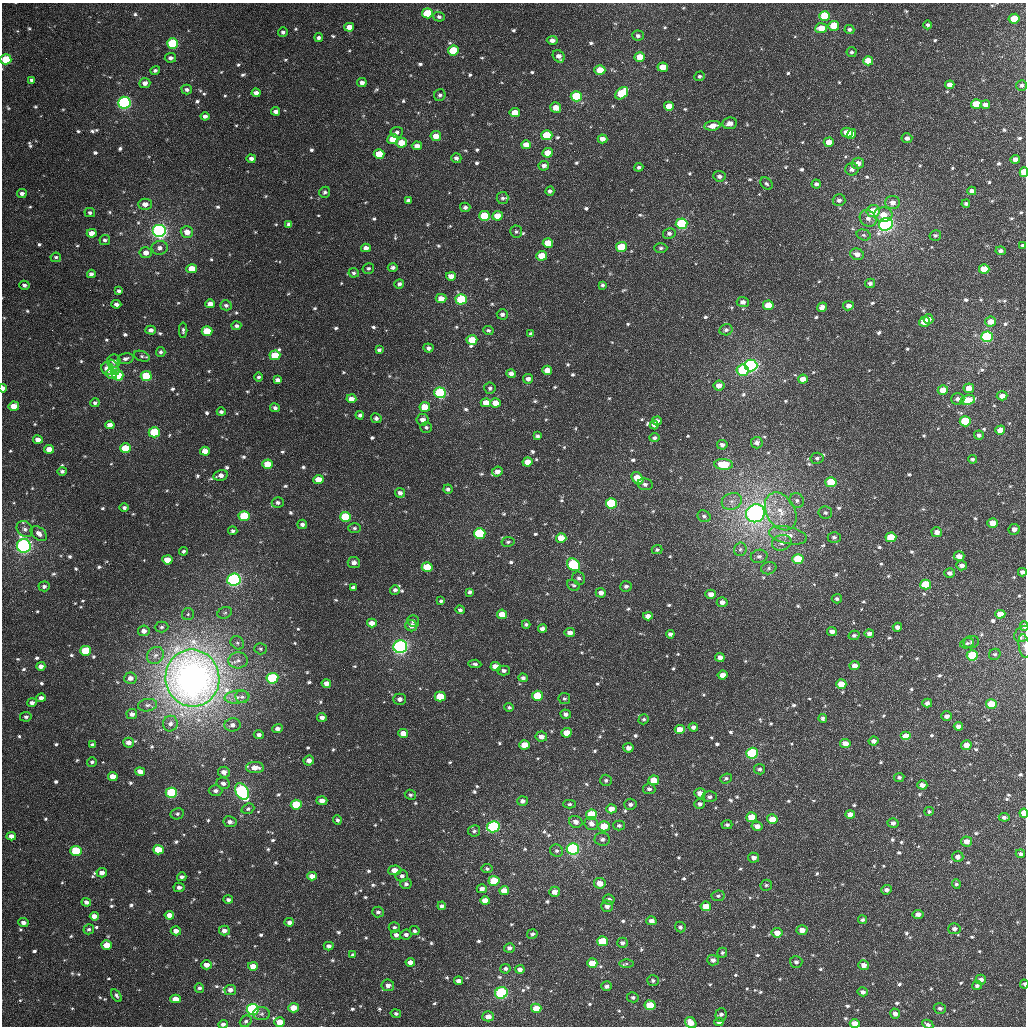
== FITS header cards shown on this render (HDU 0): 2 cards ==
NAXIS1  =                 1024
NAXIS2  =                 1024

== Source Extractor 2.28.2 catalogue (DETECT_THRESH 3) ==
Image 1024 x 1024 px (HDU 0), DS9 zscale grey, 1 PNG px = 1 image px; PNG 1028 x 1028 px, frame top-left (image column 1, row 1024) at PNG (2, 3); each listed source drawn as its Kron ellipse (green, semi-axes under 4 px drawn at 4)
Background 2830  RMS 50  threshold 151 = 3 sigma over >= 5 px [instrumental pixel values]
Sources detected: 883; of the 883, the 500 brightest by FLUX_AUTO listed and drawn (383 fainter detections omitted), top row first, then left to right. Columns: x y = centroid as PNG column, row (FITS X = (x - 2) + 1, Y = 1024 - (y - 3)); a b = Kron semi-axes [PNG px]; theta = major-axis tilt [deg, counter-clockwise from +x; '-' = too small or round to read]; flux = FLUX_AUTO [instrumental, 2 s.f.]
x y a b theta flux
427 13 5 5 - 1.6e+05
825 16 5 5 - 1.4e+05
439 17 5 4 - 8.8e+03
1014 19 5 5 - 1.1e+05
927 25 4 4 - 7.6e+03
834 26 5 5 - 9.8e+04
349 27 5 4 - 2.9e+04
821 28 6 5 - 5.3e+04
849 29 5 4 - 8.1e+03
283 32 5 4 - 9.0e+03
638 36 6 5 - 9.4e+03
319 38 4 4 - 9.1e+03
552 40 5 4 - 1.6e+04
173 43 5 5 - 3.0e+05
453 50 5 5 - 1.2e+05
852 52 5 5 - 7.2e+03
559 56 7 5 -50 1.8e+04
640 57 5 4 - 6.4e+04
170 58 6 5 - 1.3e+04
6 59 5 5 - 1.2e+05
868 61 5 4 - 5.6e+04
663 67 5 4 - 6.8e+04
155 70 5 4 - 8.3e+03
600 70 5 4 - 8.0e+04
699 76 5 4 - 7.8e+03
32 80 4 4 - 1.1e+04
362 82 5 4 - 1.6e+04
145 83 5 5 - 1.9e+04
950 85 5 4 - 2.7e+04
1022 85 5 5 - 9.2e+03
187 89 5 5 - 9.8e+03
256 93 4 4 - 1.8e+04
622 93 7 5 41 2.0e+05
440 95 6 5 - 9.2e+03
576 96 5 5 - 2.4e+05
124 103 6 6 - 4.5e+05
976 104 5 5 - 1.3e+05
985 105 5 4 - 2.1e+04
669 106 5 4 - 4.9e+04
556 108 5 5 - 3.4e+04
276 111 4 4 - 1.5e+04
515 113 5 4 - 5.4e+04
205 116 4 4 - 1.3e+04
730 123 7 5 7 2.7e+04
712 126 8 5 6 4.2e+04
397 132 6 5 - 1.2e+04
847 133 6 4 -16 5.9e+04
852 134 5 4 - 3.0e+04
547 135 5 5 - 1.5e+05
436 136 5 5 - 4.2e+04
907 138 5 5 - 1.4e+04
393 139 5 5 - 5.8e+04
603 139 5 4 - 2.6e+04
829 142 5 4 - 3.9e+04
401 143 5 5 - 6.9e+04
526 145 5 4 - 3.3e+04
417 146 5 4 - 2.3e+04
548 153 5 5 - 5.7e+04
379 154 5 5 - 7.3e+04
456 158 5 5 - 1.2e+04
251 159 4 4 - 1.2e+04
1015 159 5 4 - 1.7e+04
858 163 6 5 - 3.1e+04
544 166 5 4 - 1.5e+04
639 167 4 4 - 7.9e+03
852 169 6 6 - 1.5e+04
1024 172 5 4 - 1.1e+05
719 176 6 5 - 1.3e+04
766 184 7 5 -43 7.9e+03
816 184 4 4 - 1.1e+04
550 191 4 4 - 1.0e+04
972 191 4 4 - 1.7e+04
325 192 6 5 - 8.5e+03
22 193 5 4 - 1.3e+04
503 198 6 6 - 8.4e+03
408 200 4 3 - 1.0e+04
839 200 6 6 - 1.2e+04
892 203 7 6 - 2.4e+04
145 204 7 5 0 2.2e+04
966 204 4 3 - 7.9e+03
465 207 5 4 - 1.0e+04
873 211 7 6 - 7.6e+04
90 212 5 4 - 8.3e+03
883 215 9 7 2 4.0e+04
485 216 5 5 - 1.4e+05
498 216 5 4 - 5.4e+04
868 218 9 7 -44 2.0e+04
289 224 4 4 - 1.1e+04
681 224 6 5 - 2.8e+05
886 224 7 6 - 9.8e+05
159 231 7 6 - 8.9e+05
516 231 6 6 - 7.4e+03
187 232 6 5 - 3.5e+04
92 233 5 4 - 3.2e+04
669 233 6 5 - 1.0e+04
864 235 7 5 -16 7.5e+03
935 235 6 5 - 7.7e+03
105 240 5 5 - 9.1e+03
548 243 5 4 - 9.3e+04
1023 246 3 3 - 7.3e+03
621 247 5 5 - 1.3e+05
160 248 8 7 - 1.8e+04
366 248 5 4 - 1.8e+04
661 248 7 4 0 7.5e+03
1001 251 5 4 - 1.1e+04
146 253 6 5 - 2.6e+04
857 254 7 5 -16 2.3e+04
542 256 5 5 - 7.6e+04
56 257 5 4 - 7.4e+03
368 268 6 5 - 7.7e+03
393 268 5 4 - 1.2e+04
192 269 5 4 - 6.0e+04
984 269 5 4 - 8.4e+04
354 273 5 5 - 7.4e+03
91 274 4 4 - 1.2e+04
451 276 5 4 - 3.1e+04
870 283 5 4 - 1.0e+04
399 284 5 4 - 1.0e+04
24 285 5 4 - 1.0e+04
602 285 4 4 - 8.0e+03
119 291 4 3 - 9.5e+03
441 298 5 4 - 3.3e+04
461 299 5 5 - 1.8e+05
743 302 6 5 - 1.6e+04
116 304 5 4 - 1.3e+04
210 304 5 4 - 2.3e+04
226 305 6 5 - 9.6e+03
768 305 5 4 - 6.6e+04
848 306 5 4 - 2.0e+04
822 307 5 4 - 1.9e+04
502 314 5 5 - 1.1e+04
928 319 5 4 - 2.1e+04
924 322 5 5 - 4.8e+04
990 322 5 5 - 3.5e+04
236 326 5 4 - 9.6e+03
151 330 5 4 - 1.5e+04
183 330 8 4 90 7.2e+03
488 330 5 4 - 8.0e+03
726 330 6 5 - 1.2e+04
207 331 5 5 - 9.0e+04
531 334 4 4 - 9.9e+03
987 337 6 5 - 5.6e+05
472 340 5 5 - 7.2e+04
428 348 5 4 - 1.1e+04
379 350 4 3 - 8.4e+03
161 352 5 4 - 7.9e+03
275 355 5 5 - 1.1e+05
142 356 8 5 -21 7.3e+03
125 359 8 5 16 1.1e+04
114 361 7 6 - 1.4e+04
751 365 6 6 - 6.1e+05
114 367 8 4 -65 7.8e+03
107 369 6 6 - 3.6e+04
547 370 5 4 - 3.7e+04
743 370 6 5 - 1.9e+05
111 374 5 4 - 2.3e+04
511 374 4 4 - 1.7e+04
118 375 5 5 - 1.9e+05
146 376 5 5 - 1.3e+05
258 377 4 4 - 8.0e+03
528 379 5 4 - 1.6e+04
803 379 5 4 - 3.6e+04
277 380 4 4 - 1.7e+04
719 386 5 5 - 2.8e+04
3 388 4 3 - 1.9e+04
490 388 5 5 - 8.2e+03
969 388 5 5 - 3.7e+04
943 390 5 4 - 6.0e+04
440 393 6 5 - 4.7e+05
1002 396 5 4 - 2.2e+04
351 399 5 4 - 2.2e+04
958 399 7 5 4 1.4e+04
968 400 7 5 11 1.1e+05
95 403 5 4 - 7.8e+03
486 403 5 4 - 3.8e+04
495 403 5 4 - 4.3e+04
14 406 5 4 - 4.6e+04
425 407 5 5 - 7.0e+04
275 408 5 4 - 9.4e+03
221 412 4 3 - 9.4e+03
360 415 4 4 - 8.9e+03
376 418 5 5 - 1.0e+04
422 420 6 6 - 2.1e+04
657 421 5 4 - 1.5e+04
965 421 5 5 - 2.6e+05
110 425 4 4 - 2.5e+04
654 425 4 4 - 1.4e+04
426 427 6 5 - 8.3e+03
1000 430 5 4 - 4.5e+04
154 432 5 5 - 1.7e+05
979 435 5 4 - 1.1e+04
537 436 4 3 - 7.9e+03
654 438 5 4 - 8.7e+03
38 440 5 4 - 2.7e+04
757 443 6 5 - 1.7e+04
722 445 5 5 - 1.3e+04
125 448 5 5 - 1.2e+05
49 449 5 4 - 3.5e+04
205 451 5 4 - 3.0e+04
817 458 6 5 - 8.1e+03
972 459 4 4 - 8.0e+03
527 462 5 4 - 4.0e+04
267 464 5 4 - 5.9e+04
724 464 9 5 -4 1.2e+05
62 471 5 4 - 9.1e+03
497 471 5 5 - 1.8e+04
221 475 7 5 13 2.1e+04
637 478 7 5 -52 7.6e+04
318 479 5 4 - 5.0e+04
831 482 5 5 - 1.3e+05
645 484 8 6 -10 1.2e+04
448 489 4 4 - 9.2e+03
400 493 5 5 - 1.6e+04
797 500 7 7 - 1.4e+04
732 501 10 8 23 2.3e+04
278 503 6 5 - 1.0e+04
611 503 5 5 - 4.4e+05
124 508 5 4 - 9.4e+03
781 511 20 14 -60 8.3e+04
755 513 9 9 - 1.6e+06
825 513 7 6 - 8.8e+03
244 516 5 5 - 1.6e+05
704 516 7 5 -27 9.2e+03
345 517 5 5 - 2.7e+05
993 523 5 4 - 5.3e+04
302 524 5 4 - 1.1e+04
354 528 6 5 - 7.1e+03
25 529 9 7 -45 1.4e+04
1014 529 5 5 - 2.1e+04
233 531 4 4 - 8.0e+03
937 532 5 5 - 2.5e+04
480 533 5 5 - 5.3e+05
39 534 9 6 -38 1.9e+04
788 535 19 8 -12 4.9e+04
834 537 6 5 - 1.0e+04
891 537 5 5 - 1.2e+05
561 538 5 4 - 5.3e+04
508 542 6 4 10 7.4e+03
782 543 10 7 17 2.2e+04
24 546 7 7 - 7.0e+05
740 549 7 6 - 8.9e+03
657 550 5 4 - 7.0e+03
184 551 4 4 - 7.6e+03
759 556 8 6 11 1.3e+04
959 556 5 4 - 2.6e+04
798 559 5 5 - 1.4e+05
167 560 5 4 - 6.0e+04
354 563 6 5 - 1.6e+04
574 565 7 5 -37 2.9e+05
962 565 5 5 - 1.7e+04
427 567 5 5 - 1.1e+05
769 568 8 6 17 9.6e+03
1022 572 4 4 - 1.1e+04
950 573 5 5 - 1.5e+04
579 578 7 6 - 1.0e+04
234 580 6 6 - 6.6e+05
926 584 5 5 - 1.9e+05
573 585 7 5 -32 7.5e+03
44 586 5 5 - 9.7e+03
626 586 6 5 - 1.0e+04
353 588 4 3 - 9.9e+03
395 590 5 4 - 1.1e+04
470 592 4 4 - 8.4e+03
601 593 5 5 - 1.9e+04
711 594 5 4 - 2.2e+04
837 599 5 4 - 7.7e+03
441 601 4 3 - 7.4e+03
722 602 5 5 - 1.7e+04
460 610 4 4 - 8.3e+03
225 613 7 5 21 7.7e+03
188 614 6 6 - 7.3e+03
502 614 5 4 - 4.8e+04
1000 614 5 4 - 3.7e+04
648 616 5 4 - 2.2e+04
413 621 6 5 - 9.8e+03
372 623 5 4 - 2.7e+04
526 624 4 3 - 7.8e+03
411 626 6 5 - 2.5e+04
1024 626 5 4 - 1.7e+04
161 627 7 5 1 8.5e+03
897 627 5 4 - 2.0e+04
542 629 4 4 - 1.7e+04
144 631 6 5 - 2.1e+04
832 631 5 4 - 1.8e+04
570 633 5 4 - 2.4e+04
670 634 4 4 - 1.2e+04
869 634 5 4 - 1.5e+04
1023 634 9 7 40 1.3e+04
854 635 5 4 - 7.9e+03
971 642 8 6 15 8.9e+03
237 643 7 6 - 9.8e+03
967 643 7 5 19 6.9e+03
1024 646 12 5 -82 1.3e+04
400 647 7 6 - 6.7e+05
260 649 6 5 - 7.4e+03
85 651 5 5 - 1.0e+05
995 654 6 5 - 7.2e+03
155 655 9 8 - 2.1e+04
972 655 5 5 - 2.1e+05
720 657 5 4 - 1.9e+04
238 660 10 8 4 2.1e+04
475 664 6 3 -5 8.3e+03
41 666 4 4 - 1.7e+04
855 666 5 4 - 3.0e+04
496 667 5 4 - 4.1e+04
504 671 6 5 - 1.1e+04
723 675 5 4 - 2.5e+04
130 678 6 5 - 1.9e+04
192 678 28 27 - 3.2e+06
272 678 6 5 - 2.7e+05
523 678 4 4 - 1.0e+04
326 683 5 4 - 2.3e+04
841 684 5 4 - 5.0e+04
537 696 5 5 - 8.9e+04
237 697 12 6 6 2.2e+04
242 697 7 6 - 9.3e+03
440 697 5 5 - 1.1e+05
41 698 5 4 - 1.4e+04
400 699 6 5 - 1.3e+04
564 699 6 5 - 7.3e+03
32 703 5 4 - 1.3e+04
927 703 5 4 - 1.2e+04
991 704 5 5 - 1.0e+05
148 705 10 6 8 1.3e+04
509 707 5 4 - 7.1e+03
132 714 5 5 - 1.5e+04
566 714 5 4 - 1.3e+04
947 716 5 4 - 1.7e+04
26 717 6 5 - 9.4e+03
322 717 5 4 - 1.4e+04
823 718 4 4 - 9.4e+03
644 719 5 5 - 7.0e+03
170 724 8 7 - 1.6e+04
232 725 8 6 6 1.7e+04
958 726 4 4 - 1.7e+04
693 727 4 4 - 1.2e+04
278 729 5 4 - 1.5e+04
680 730 5 4 - 4.6e+04
403 733 5 4 - 3.4e+04
567 733 5 4 - 5.5e+04
259 735 5 4 - 1.2e+04
906 736 5 4 - 9.7e+04
541 737 6 5 - 2.3e+04
873 741 5 4 - 1.5e+04
129 743 5 5 - 2.0e+04
845 743 5 4 - 3.4e+04
93 745 4 4 - 9.7e+03
524 745 5 4 - 6.8e+04
966 745 5 5 - 3.2e+04
628 748 5 5 - 1.7e+04
752 753 6 5 - 2.9e+05
309 760 5 5 - 1.7e+04
92 762 5 4 - 7.9e+03
255 768 9 5 -2 3.1e+04
759 769 5 5 - 9.6e+03
140 771 5 4 - 2.9e+04
224 772 6 5 - 2.1e+04
113 776 5 4 - 3.8e+04
899 777 5 4 - 8.7e+03
726 778 6 4 22 7.9e+03
606 780 6 5 - 8.7e+03
654 780 5 5 - 6.5e+04
223 783 7 5 -9 1.3e+04
922 785 5 4 - 2.1e+04
649 789 6 5 - 1.1e+04
215 791 7 5 -2 1.3e+04
242 792 9 6 -60 5.7e+05
171 793 5 5 - 2.7e+05
700 793 5 5 - 3.1e+04
410 795 6 5 - 7.1e+03
710 797 7 5 2 1.2e+04
322 801 5 4 - 2.2e+04
522 801 5 5 - 1.5e+04
569 804 6 4 0 7.2e+03
630 804 6 5 - 1.1e+04
700 804 5 5 - 1.2e+04
296 805 5 5 - 1.3e+05
248 809 6 5 - 7.8e+03
611 809 5 4 - 3.0e+04
929 811 5 4 - 7.0e+03
1024 813 4 4 - 6.5e+04
177 814 7 5 9 8.7e+03
591 814 5 5 - 1.3e+05
850 815 5 4 - 3.0e+04
751 817 5 5 - 8.1e+04
1004 817 5 4 - 1.1e+04
772 819 5 5 - 4.9e+04
337 820 5 4 - 7.9e+03
230 822 6 5 - 1.5e+04
576 822 7 6 - 1.8e+04
893 823 5 5 - 1.4e+04
591 824 7 6 - 2.0e+04
619 825 6 5 - 7.1e+03
727 825 5 4 - 8.6e+03
604 826 5 5 - 6.9e+04
757 826 5 4 - 2.5e+04
493 827 6 5 - 3.1e+05
474 831 6 6 - 8.1e+03
11 836 5 4 - 2.2e+04
602 839 8 6 -7 1.3e+04
966 841 5 5 - 2.5e+04
573 849 6 5 - 6.9e+05
158 850 5 5 - 8.1e+04
76 851 5 5 - 1.6e+05
556 851 7 6 - 1.0e+04
1020 854 5 4 - 7.6e+03
958 857 5 5 - 1.6e+04
754 858 5 5 - 1.7e+04
487 869 5 4 - 7.0e+03
395 870 7 4 3 3.7e+04
102 873 5 4 - 1.9e+04
312 876 5 4 - 2.5e+04
402 876 6 5 - 1.2e+04
182 877 5 4 - 1.1e+04
494 881 5 5 - 1.3e+05
600 883 6 5 - 3.6e+04
406 884 5 5 - 9.4e+03
956 884 5 4 - 7.6e+03
766 885 6 5 - 6.9e+03
179 887 5 4 - 1.2e+04
482 889 5 4 - 1.5e+04
504 890 5 4 - 4.3e+04
886 890 5 4 - 1.2e+04
554 892 5 5 - 2.6e+04
718 896 6 5 - 8.4e+03
228 900 5 4 - 9.4e+03
609 900 6 5 - 1.4e+04
485 901 5 4 - 4.3e+04
86 902 5 4 - 1.2e+04
442 906 4 4 - 1.0e+04
607 906 6 6 - 1.3e+04
706 906 5 4 - 4.6e+04
378 912 6 5 - 1.0e+04
918 914 5 4 - 1.7e+04
169 915 5 4 - 2.7e+04
94 916 4 4 - 2.6e+04
862 920 4 4 - 7.5e+03
651 921 5 4 - 1.8e+04
23 922 5 4 - 1.6e+04
289 922 5 4 - 1.3e+04
394 927 5 5 - 8.1e+03
680 927 5 5 - 8.2e+03
89 929 5 5 - 7.4e+03
954 929 6 5 - 1.5e+04
802 930 5 5 - 2.8e+04
176 931 5 4 - 2.0e+04
224 931 5 5 - 1.7e+04
415 931 5 4 - 7.5e+03
777 933 5 4 - 3.6e+04
406 934 6 5 - 1.1e+04
532 934 5 5 - 9.3e+03
396 935 5 5 - 1.4e+04
602 941 5 5 - 1.6e+05
622 943 5 5 - 1.1e+04
107 945 5 4 - 4.8e+04
329 946 5 4 - 1.4e+04
509 948 5 4 - 1.3e+04
722 953 5 5 - 7.1e+03
353 955 4 4 - 8.3e+03
713 960 6 5 - 1.5e+04
410 962 5 4 - 2.1e+04
796 962 6 5 - 1.0e+04
592 963 5 4 - 7.2e+04
626 964 7 4 0 7.1e+03
207 965 5 4 - 2.6e+04
864 965 5 5 - 2.5e+04
253 966 5 4 - 3.8e+04
505 969 5 5 - 8.9e+03
520 969 5 4 - 1.7e+04
653 980 6 5 - 7.6e+03
981 980 5 5 - 1.7e+04
459 981 4 4 - 1.6e+04
1024 984 4 3 - 8.5e+03
388 985 6 5 - 1.8e+04
607 986 5 4 - 1.3e+04
977 986 5 4 - 9.7e+03
199 988 5 4 - 9.7e+03
230 990 6 5 - 2.0e+04
863 992 5 4 - 1.3e+04
501 993 6 5 - 4.4e+05
116 995 7 4 -57 7.8e+03
633 997 6 5 - 7.4e+03
176 999 5 4 - 3.3e+04
650 1005 5 5 - 9.6e+04
294 1008 5 4 - 4.5e+04
536 1008 5 4 - 5.2e+04
940 1008 6 5 - 9.7e+03
253 1009 6 5 - 5.7e+05
396 1013 5 4 - 7.8e+03
261 1014 8 6 -1 1.0e+04
895 1014 5 5 - 1.6e+04
721 1015 7 5 86 1.2e+04
488 1016 5 5 - 2.3e+04
246 1021 6 5 - 9.2e+03
280 1022 5 4 - 4.7e+04
719 1022 5 4 - 9.4e+03
691 1023 6 5 - 4.2e+04
855 1023 5 4 - 3.9e+04
223 1024 4 4 - 1.2e+04
928 1024 6 4 -28 1.1e+04
At the frame edge (FLAGS 8, measured only in part): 12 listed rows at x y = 6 59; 1024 172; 3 388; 1022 572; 1024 626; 1024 646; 1024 813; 1024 984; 691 1023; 855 1023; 223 1024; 928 1024
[383 fainter detections neither listed nor drawn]

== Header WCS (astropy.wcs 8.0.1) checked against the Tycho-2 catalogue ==
Header WCS as astropy/WCSLIB reads it (applying the file's SIP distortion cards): RA---TAN-SIP/DEC--TAN-SIP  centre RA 02:41:24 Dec +14:53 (40.35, +14.89 deg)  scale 8.67 arcsec/px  FOV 148.0' x 148.0'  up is +178 deg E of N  parity flipped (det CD > 0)
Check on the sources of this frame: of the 60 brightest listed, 60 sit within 12.8 arcsec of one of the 180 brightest Tycho-2 stars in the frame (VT <= 11.83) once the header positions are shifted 1.97 arcsec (0.91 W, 1.75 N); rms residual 4.25 arcsec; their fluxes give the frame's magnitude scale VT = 23.07 - 2.5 log10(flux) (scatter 0.23 mag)
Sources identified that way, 166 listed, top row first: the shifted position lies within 12.8 arcsec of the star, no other Tycho-2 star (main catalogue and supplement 1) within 25.6 arcsec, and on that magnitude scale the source's flux lands within +1.5 / -3 mag of the star's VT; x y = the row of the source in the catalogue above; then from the Tycho-2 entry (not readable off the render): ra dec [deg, ICRS J2000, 3 dp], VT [Tycho-2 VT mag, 2 dp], TYC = Tycho-2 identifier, HIP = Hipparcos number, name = IAU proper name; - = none
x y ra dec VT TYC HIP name
427 13 40.615 +13.690 10.20 645-591-1 - -
825 16 39.631 +13.656 10.34 645-742-1 - -
1014 19 39.162 +13.643 10.42 645-441-1 - -
834 26 39.607 +13.680 10.69 645-713-1 - -
821 28 39.638 +13.686 11.23 645-419-1 - -
173 43 41.244 +13.786 9.48 646-4-1 - -
453 50 40.547 +13.777 10.36 645-288-1 - -
559 56 40.286 +13.779 11.78 645-1026-1 - -
640 57 40.085 +13.774 11.03 645-771-1 - -
6 59 41.655 +13.838 10.00 646-417-1 - -
868 61 39.518 +13.759 11.04 645-1046-1 - -
600 70 40.182 +13.810 11.09 645-179-1 - -
950 85 39.314 +13.809 11.81 645-580-1 - -
622 93 40.127 +13.864 10.47 645-82-1 - -
576 96 40.238 +13.875 9.89 645-2-1 - -
124 103 41.358 +13.932 8.44 646-692-1 12869 -
976 104 39.246 +13.853 10.72 645-6-1 - -
669 106 40.007 +13.890 12.03 645-60-1 - -
847 133 39.563 +13.935 11.11 645-1058-1 - -
852 134 39.551 +13.938 11.83 645-729-1 - -
547 135 40.307 +13.972 10.50 645-1001-1 - -
436 136 40.582 +13.984 11.30 645-618-1 - -
393 139 40.689 +13.995 11.34 645-346-1 - -
603 139 40.168 +13.975 12.54 645-567-1 - -
829 142 39.607 +13.960 11.56 645-362-1 - -
401 143 40.667 +14.004 11.61 645-447-1 - -
526 145 40.358 +13.996 11.51 645-392-1 - -
548 153 40.303 +14.014 10.93 645-315-1 - -
379 154 40.721 +14.033 10.71 645-531-1 - -
858 163 39.532 +14.007 11.61 645-75-1 - -
1024 172 39.117 +14.011 10.52 645-563-1 - -
873 211 39.489 +14.121 11.07 645-1030-1 - -
883 215 39.464 +14.128 11.77 645-80-1 - -
485 216 40.453 +14.171 10.30 645-656-1 - -
498 216 40.421 +14.171 11.02 645-185-1 - -
681 224 39.964 +14.171 9.36 645-476-1 - -
886 224 39.457 +14.151 8.12 645-565-1 12258 -
159 231 41.260 +14.238 7.95 646-51-1 12838 -
187 232 41.191 +14.238 11.40 646-13-1 - -
92 233 41.427 +14.250 11.51 646-704-1 - -
548 243 40.293 +14.231 11.30 645-497-1 - -
621 247 40.111 +14.233 10.49 645-1102-1 - -
366 248 40.745 +14.260 12.20 645-126-1 - -
146 253 41.291 +14.292 11.39 646-324-1 - -
542 256 40.308 +14.262 10.93 645-128-1 - -
192 269 41.176 +14.326 11.43 646-78-1 - -
984 269 39.208 +14.249 10.98 645-832-1 - -
441 298 40.553 +14.375 11.32 645-209-1 - -
461 299 40.503 +14.375 9.65 645-107-1 - -
210 304 41.127 +14.409 12.02 646-18-1 - -
768 305 39.740 +14.359 11.15 645-45-1 - -
928 319 39.340 +14.375 11.70 645-102-1 - -
990 322 39.186 +14.374 11.99 645-649-1 - -
207 331 41.132 +14.475 10.46 646-12-1 - -
987 337 39.193 +14.411 9.23 645-22-1 - -
472 340 40.472 +14.471 10.76 645-313-1 - -
275 355 40.961 +14.527 10.42 646-108-1 - -
107 369 41.377 +14.574 11.71 646-1008-1 - -
547 370 40.282 +14.537 11.52 645-119-1 - -
743 370 39.796 +14.517 9.73 645-703-1 - -
118 375 41.350 +14.589 9.85 646-530-1 - -
146 376 41.279 +14.588 10.02 646-191-1 - -
258 377 41.000 +14.581 12.38 646-47-1 - -
969 388 39.232 +14.537 11.72 645-474-1 - -
943 390 39.296 +14.544 11.31 645-438-1 - -
440 393 40.547 +14.602 9.08 645-867-1 12616 -
968 400 39.234 +14.566 10.39 645-217-1 - -
486 403 40.432 +14.621 11.36 645-696-1 - -
495 403 40.408 +14.621 11.51 645-159-1 - -
14 406 41.606 +14.672 10.88 646-414-1 - -
425 407 40.583 +14.638 11.02 645-1116-1 - -
422 420 40.587 +14.669 12.10 645-178-1 - -
1000 430 39.149 +14.634 11.81 645-1132-1 - -
154 432 41.254 +14.724 9.83 646-21-1 - -
38 440 41.543 +14.751 11.82 646-413-1 - -
125 448 41.324 +14.764 10.02 646-471-1 - -
49 449 41.515 +14.773 11.30 646-593-1 - -
267 464 40.970 +14.790 10.91 646-54-1 - -
724 464 39.831 +14.747 10.99 645-170-1 - -
637 478 40.048 +14.787 11.06 645-469-1 - -
318 479 40.841 +14.822 11.24 645-623-1 - -
831 482 39.565 +14.778 10.20 645-95-1 - -
611 503 40.109 +14.851 10.26 645-24-1 - -
244 516 41.022 +14.917 9.81 646-202-1 - -
345 517 40.770 +14.910 9.63 645-13-1 - -
993 523 39.157 +14.859 11.31 645-549-1 - -
937 532 39.295 +14.887 12.15 645-277-1 - -
480 533 40.434 +14.937 9.89 645-504-1 - -
891 537 39.409 +14.904 10.59 645-269-1 - -
561 538 40.231 +14.940 11.30 645-211-1 - -
24 546 41.569 +15.008 7.89 1223-1746-1 12928 -
959 556 39.237 +14.942 12.01 645-241-1 - -
798 559 39.638 +14.967 10.35 645-765-1 - -
167 560 41.210 +15.029 11.42 1223-1615-1 - -
427 567 40.562 +15.023 10.66 1223-1555-1 - -
234 580 41.042 +15.071 8.19 1223-1618-1 12773 -
926 584 39.317 +15.014 10.17 1216-1721-1 - -
502 614 40.370 +15.130 11.40 1223-1624-1 - -
372 623 40.694 +15.163 12.08 1223-1626-1 - -
400 647 40.620 +15.217 8.01 1223-1617-1 12646 -
85 651 41.406 +15.255 10.10 1223-1732-1 - -
972 655 39.192 +15.179 9.66 1216-1662-1 - -
41 666 41.516 +15.296 12.19 1223-1731-1 - -
496 667 40.381 +15.256 11.50 1223-1574-1 - -
192 678 41.137 +15.312 5.77 1223-1646-1 12803 -
272 678 40.937 +15.304 9.25 1223-1566-1 - -
841 684 39.517 +15.263 11.10 1216-1408-1 - -
537 696 40.274 +15.322 10.51 1223-1599-1 - -
440 697 40.517 +15.333 10.85 1223-1558-1 - -
991 704 39.140 +15.294 10.48 1216-1418-1 - -
132 714 41.284 +15.404 12.48 1223-688-1 - -
680 730 39.915 +15.389 11.42 1216-1493-1 - -
906 736 39.349 +15.381 10.83 1216-1467-1 - -
129 743 41.290 +15.472 11.90 1223-1012-1 - -
845 743 39.500 +15.405 11.74 1216-1495-1 - -
524 745 40.301 +15.442 11.60 1223-1642-1 - -
752 753 39.732 +15.438 10.16 1216-1566-1 - -
255 768 40.973 +15.521 11.40 1223-1206-1 - -
140 771 41.259 +15.541 11.87 1223-960-1 - -
113 776 41.326 +15.555 11.51 1223-1086-1 - -
654 780 39.975 +15.514 10.69 1216-1390-1 - -
922 785 39.303 +15.497 12.24 1216-1708-1 - -
171 793 41.179 +15.589 9.26 1223-1316-1 - -
700 793 39.858 +15.540 11.51 1216-1453-1 - -
322 801 40.802 +15.595 12.23 1223-1204-1 - -
296 805 40.865 +15.607 10.11 1223-1094-1 - -
1024 813 39.045 +15.553 10.79 1216-1686-1 - -
591 814 40.127 +15.603 10.19 1223-1623-1 - -
850 815 39.480 +15.575 11.79 1216-1519-1 - -
751 817 39.726 +15.592 10.81 1216-1535-1 - -
772 819 39.675 +15.595 11.65 1216-1550-1 - -
604 826 40.094 +15.629 10.53 1223-483-1 - -
493 827 40.370 +15.642 8.96 1223-235-1 12553 -
11 836 41.575 +15.708 12.24 1223-684-1 - -
966 841 39.187 +15.627 11.99 1216-1741-1 - -
573 849 40.169 +15.687 8.60 1223-456-1 - -
76 851 41.412 +15.738 9.80 1223-700-1 - -
395 870 40.614 +15.756 11.73 1223-359-1 - -
102 873 41.345 +15.788 11.80 1223-1050-1 - -
312 876 40.819 +15.777 11.63 1223-473-1 - -
494 881 40.363 +15.772 10.50 1223-377-1 - -
600 883 40.099 +15.767 11.62 1223-579-1 - -
504 890 40.337 +15.794 11.29 1223-369-1 - -
706 906 39.831 +15.811 11.56 1216-848-1 - -
918 914 39.299 +15.808 11.74 1216-93-1 - -
169 915 41.172 +15.884 11.77 1223-300-1 - -
94 916 41.357 +15.894 11.88 1223-950-1 - -
802 930 39.588 +15.858 12.07 1216-1822-1 - -
176 931 41.154 +15.921 11.91 1223-666-1 - -
602 941 40.086 +15.906 10.59 1223-1956-1 - -
107 945 41.326 +15.962 11.48 1223-1196-1 - -
410 962 40.564 +15.975 12.16 1223-363-1 - -
592 963 40.109 +15.960 10.72 1223-450-1 - -
207 965 41.075 +16.001 11.83 1223-544-1 - -
253 966 40.958 +16.000 11.74 1223-313-1 - -
388 985 40.619 +16.033 12.97 1223-420-1 - -
501 993 40.333 +16.040 8.86 1223-575-1 12538 -
176 999 41.150 +16.085 12.02 1223-358-1 - -
650 1005 39.960 +16.055 10.68 1216-1772-1 - -
294 1008 40.852 +16.096 11.32 1223-400-1 - -
536 1008 40.245 +16.074 11.34 1223-481-1 - -
253 1009 40.955 +16.104 8.70 1223-1361-1 12742 -
488 1016 40.364 +16.098 11.61 1223-1829-1 - -
280 1022 40.886 +16.131 11.59 1223-292-1 - -
691 1023 39.856 +16.094 11.82 1216-1076-1 - -
855 1023 39.445 +16.078 11.78 1216-1108-1 - -